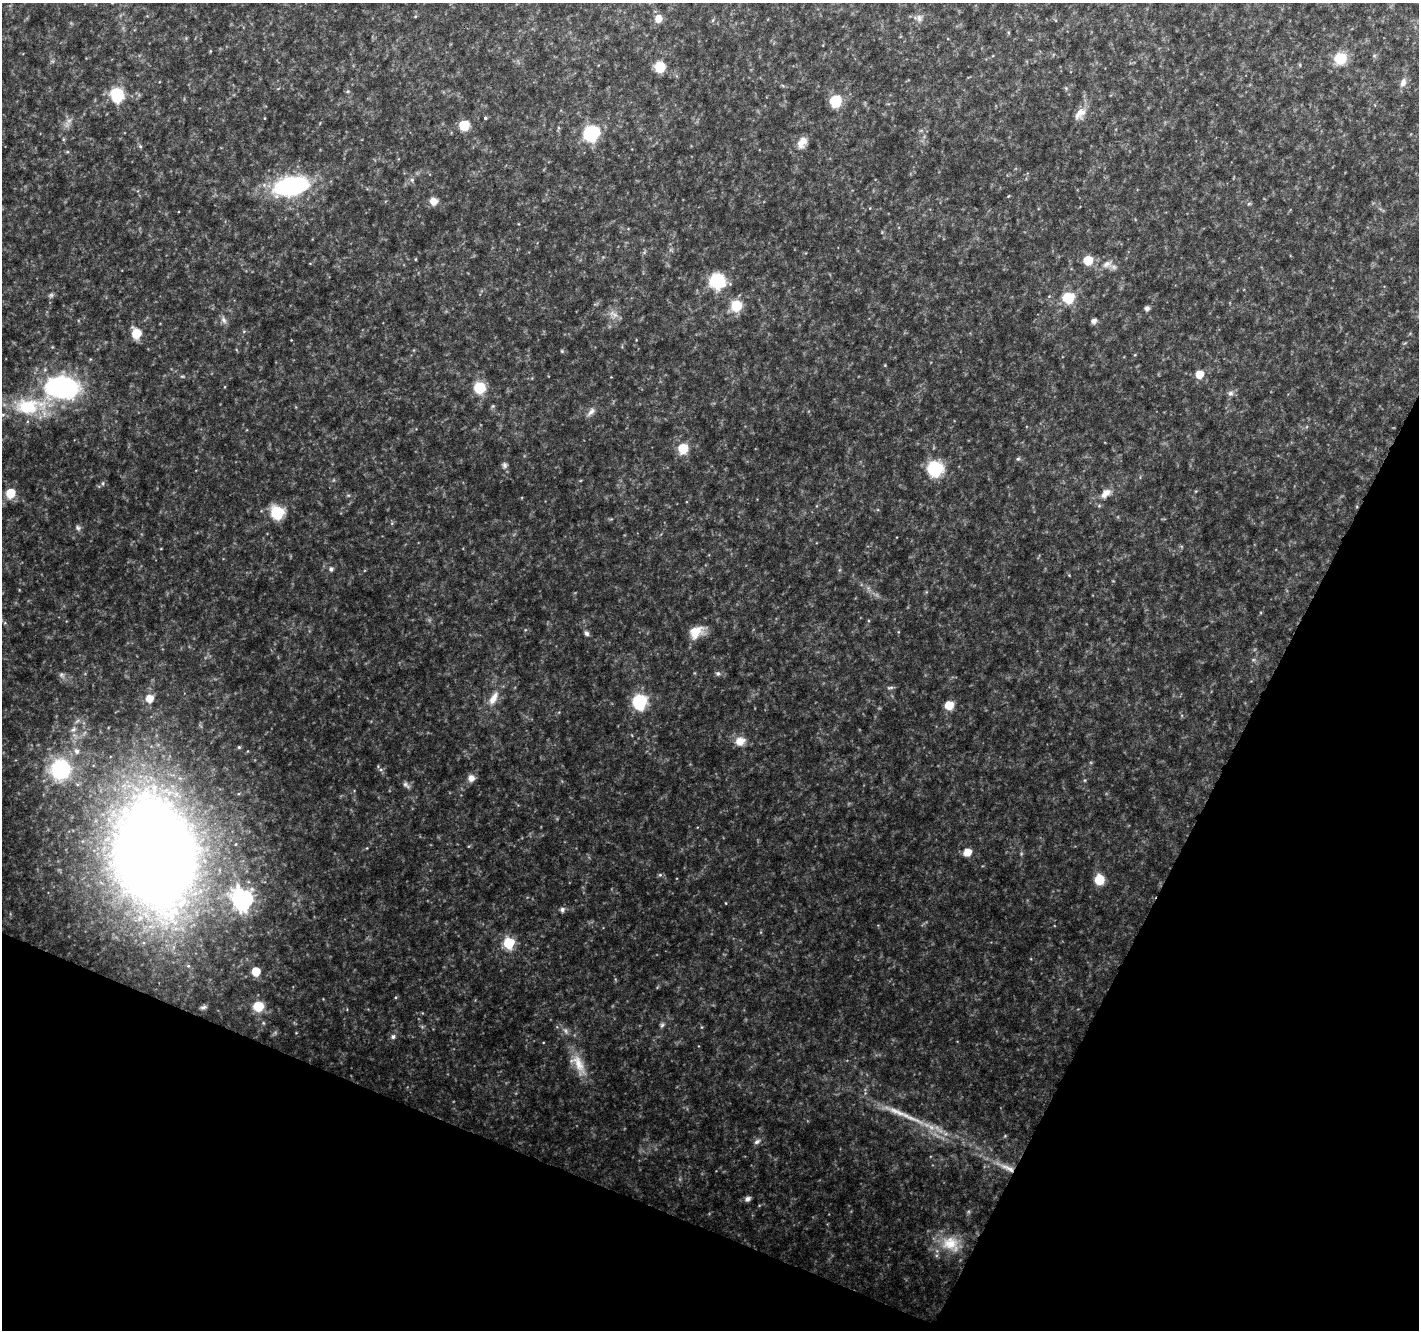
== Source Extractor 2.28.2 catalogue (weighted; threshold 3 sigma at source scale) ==
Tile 15 of 4 x 4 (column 3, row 4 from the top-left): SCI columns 2840-4256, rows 269-1596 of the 5673 x 5786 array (HDU 1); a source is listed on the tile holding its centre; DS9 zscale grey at full resolution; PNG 1421 x 1332 px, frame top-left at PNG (2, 3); no overlay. Shown black and unused: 22% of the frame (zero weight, under 4 of 8 exposures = <1% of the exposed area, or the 3 px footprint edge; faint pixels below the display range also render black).
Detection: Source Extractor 2.28.2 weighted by HDU 2 'WHT'; one run over the whole footprint, this tile lists its part. Background 0.0369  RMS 0.0028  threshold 0.0116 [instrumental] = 3 sigma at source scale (4.09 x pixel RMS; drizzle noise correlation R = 1.36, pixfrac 0.8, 0.0396/0.0396 arcsec/px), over >= 5 px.
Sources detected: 80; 1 too faint to see at this stretch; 1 long thin detection or spike segment (spike, bleed or trail) — not listed; the other 78 listed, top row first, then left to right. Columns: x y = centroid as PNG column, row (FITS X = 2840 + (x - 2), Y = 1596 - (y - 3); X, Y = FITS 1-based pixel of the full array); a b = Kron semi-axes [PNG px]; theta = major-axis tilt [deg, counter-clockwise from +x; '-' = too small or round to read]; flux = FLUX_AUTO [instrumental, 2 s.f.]
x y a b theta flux
919 18 9 6 -70 0.9
658 19 8 7 - 2.3
1340 58 7 7 - 12
660 67 9 8 - 5.5
1403 82 11 7 66 1.3
117 95 10 9 - 13
835 101 9 9 - 8.2
1080 113 19 9 38 2.3
485 118 4 3 - 0.35
464 125 6 6 - 8.6
591 133 8 8 - 28
802 142 15 10 57 2.3
140 146 5 4 - 0.34
412 180 6 4 -47 0.44
292 186 31 16 10 34
433 201 9 9 - 1.8
1088 260 7 7 - 5.4
1107 264 12 7 30 1.4
717 281 8 8 - 23
51 295 7 4 18 0.48
1068 298 7 6 - 14
736 306 8 8 - 9.2
1147 308 6 5 - 0.71
615 315 7 5 -44 0.89
224 320 11 6 -54 0.91
1094 321 6 6 - 0.91
136 333 8 7 - 5.9
562 351 5 4 - 0.27
1199 374 6 6 - 3.9
182 376 6 3 -18 0.3
62 387 37 24 -3 38
479 388 8 8 - 9.5
1230 393 8 6 -13 0.73
28 406 47 23 5 16
591 411 12 7 49 1.1
683 448 8 8 - 5.8
1018 459 6 5 - 0.42
504 465 8 6 -87 0.72
935 469 8 8 - 25
103 483 6 4 89 0.33
10 493 8 8 - 4.9
1106 493 15 8 41 2.2
277 512 7 7 - 22
78 528 8 6 -57 0.62
331 569 5 5 - 0.78
696 632 18 13 40 3.8
586 633 8 5 -56 0.68
718 673 6 6 - 0.55
61 674 7 4 1 0.53
890 688 10 4 5 0.49
149 698 8 8 - 2.9
493 698 20 9 61 2.9
639 701 8 8 - 24
949 705 7 7 - 4
73 729 8 6 23 0.72
740 741 12 11 - 2.7
239 747 5 5 - 0.34
77 751 9 7 -60 1.1
60 769 22 21 - 19
471 778 9 8 - 1.5
406 785 12 5 -45 0.75
967 852 7 6 - 2.8
155 854 80 55 -79 480
660 875 6 4 -18 0.37
1099 880 8 7 - 6.6
242 899 9 8 - 110
562 909 6 5 - 0.85
509 943 6 6 - 20
256 971 6 6 - 4.6
258 1006 7 7 - 7.8
203 1007 9 5 12 0.54
662 1025 7 5 46 0.49
393 1037 7 6 - 0.65
578 1064 31 14 -58 5
757 1142 9 6 32 0.85
1008 1168 24 7 -24 2.9
748 1199 8 6 43 0.82
951 1244 26 20 -23 6.7
Overlapping masked pixels (flux is a lower limit): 1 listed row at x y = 1008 1168